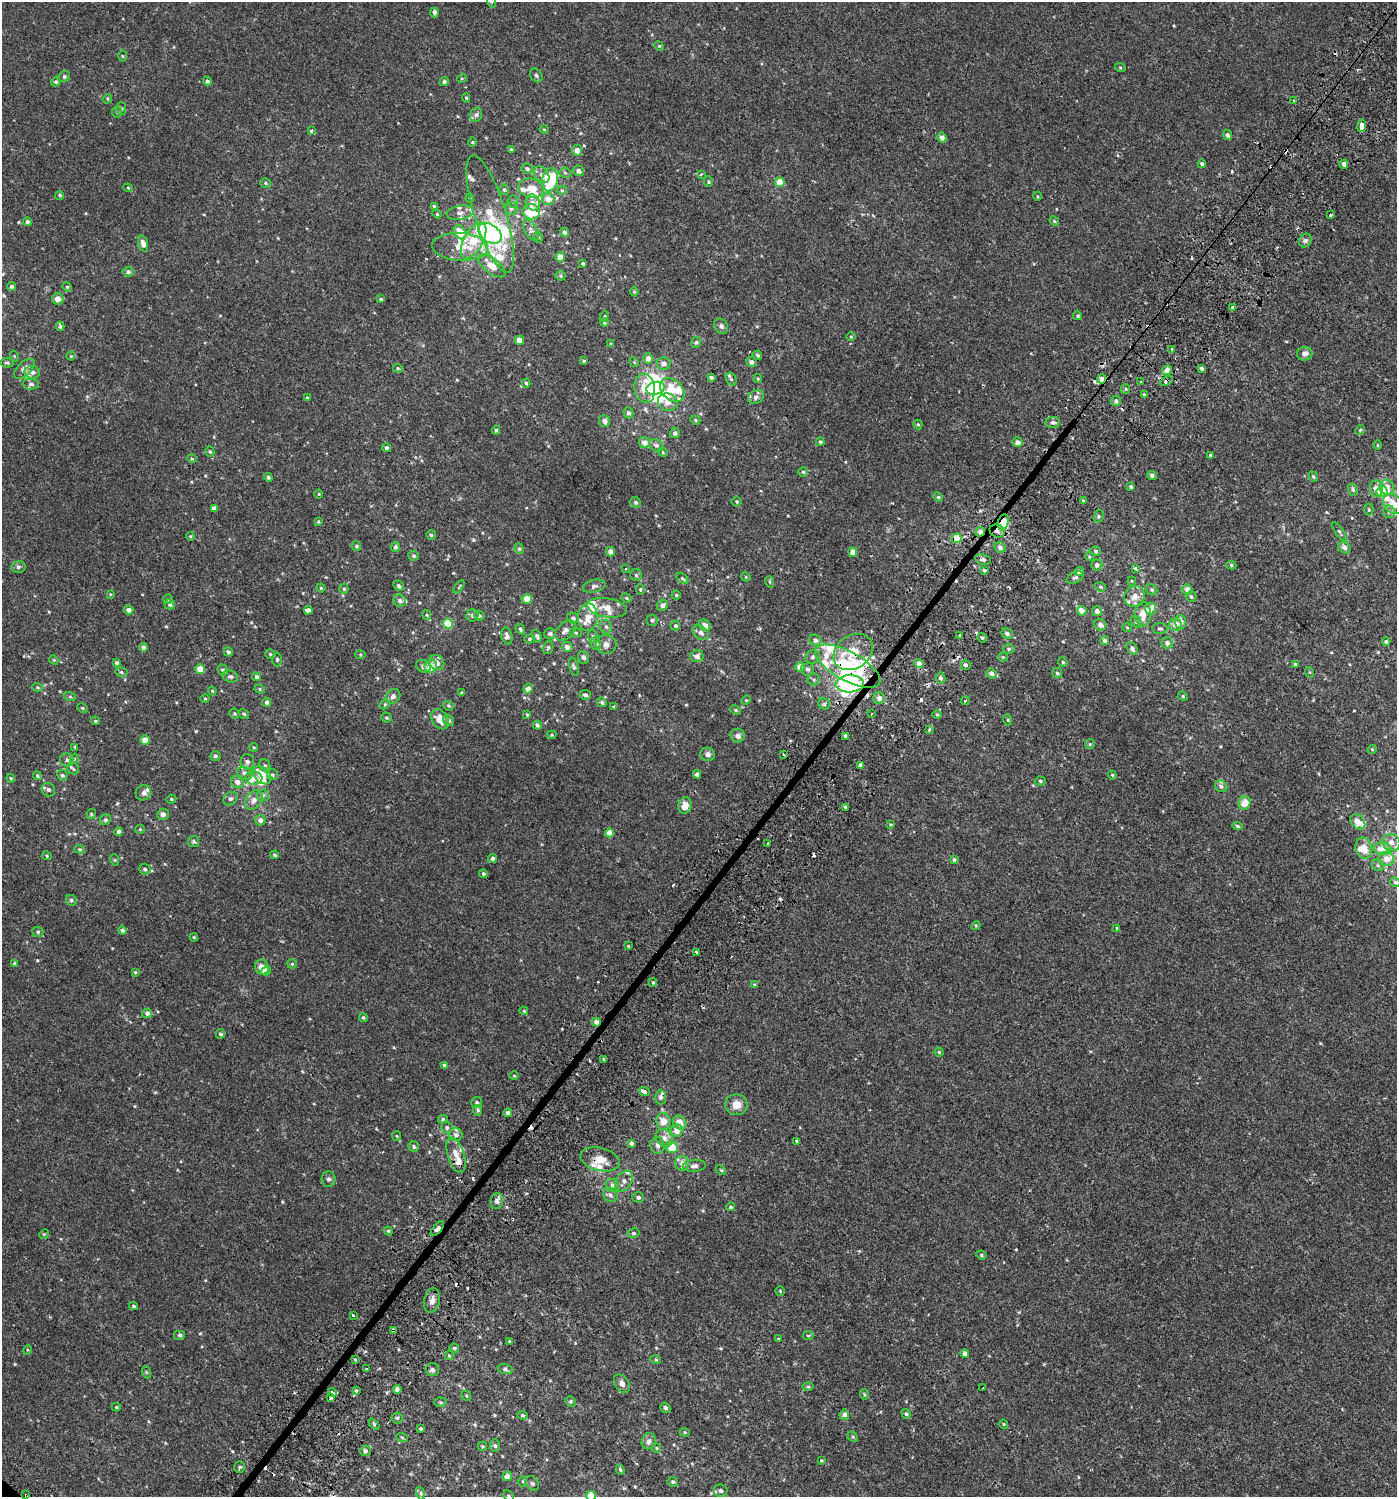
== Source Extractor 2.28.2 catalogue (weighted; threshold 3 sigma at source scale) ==
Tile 10 of 4 x 4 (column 2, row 3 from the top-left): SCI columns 1628-3022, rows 1543-3037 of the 6113 x 6089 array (HDU 1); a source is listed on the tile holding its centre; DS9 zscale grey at full resolution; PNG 1399 x 1499 px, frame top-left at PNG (2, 2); each listed source drawn as its Kron ellipse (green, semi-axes under 4 px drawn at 4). Shown black and unused: <1% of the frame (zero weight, under 2 of 3 exposures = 3% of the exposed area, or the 3 px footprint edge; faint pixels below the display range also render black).
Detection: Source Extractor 2.28.2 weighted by HDU 2 'WHT'; one run over the whole footprint, this tile lists its part. Background 6.49e-04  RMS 0.0026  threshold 0.0117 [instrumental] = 3 sigma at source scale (4.5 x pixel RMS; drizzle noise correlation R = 1.50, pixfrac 1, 0.0396/0.0396 arcsec/px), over >= 5 px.
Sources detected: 628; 8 inside a brighter object's white glare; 30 cosmic-ray / hot-pixel residue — neither listed nor drawn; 52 inside a brighter listed object's ellipse — not listed separately; of the other 538, all 500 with FLUX_AUTO >= 0.22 (the completeness limit of this list) listed and drawn (38 fainter detections not listed), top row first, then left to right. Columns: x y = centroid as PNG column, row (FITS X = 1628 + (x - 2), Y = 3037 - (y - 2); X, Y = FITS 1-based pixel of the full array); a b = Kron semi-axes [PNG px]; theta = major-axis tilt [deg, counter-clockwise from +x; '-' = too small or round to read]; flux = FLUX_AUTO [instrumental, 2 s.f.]
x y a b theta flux
491 2 6 3 -71 0.27
434 12 5 4 - 0.87
659 46 5 4 - 0.27
122 56 5 3 - 0.22
1120 67 5 3 - 0.25
536 75 7 5 -56 0.51
64 77 6 5 - 0.44
462 78 5 3 - 0.24
207 81 4 4 - 0.59
444 81 5 4 - 0.69
56 82 5 4 - 0.55
466 98 5 4 - 0.3
107 99 5 3 - 0.24
1293 101 4 3 - 0.75
121 108 6 5 - 0.41
117 112 5 5 - 0.41
476 115 7 5 73 0.59
1362 126 6 3 82 3.8
544 129 4 4 - 0.26
312 131 4 3 - 0.55
1227 135 5 4 - 0.62
942 137 5 4 - 1.2
472 142 4 4 - 0.27
511 149 4 3 - 0.32
577 150 5 5 - 1.7
1202 164 4 4 - 0.56
1344 164 4 3 - 3.5
527 169 5 5 - 0.56
578 171 5 5 - 1.1
565 173 5 5 - 0.42
701 174 4 3 - 0.29
542 175 9 6 -49 1.1
550 180 12 8 77 16
708 182 5 4 - 0.32
780 182 4 4 - 5.5
266 183 5 4 - 0.4
128 188 4 4 - 0.27
531 188 13 9 -13 3.2
504 190 5 4 - 0.4
562 190 5 4 - 0.28
59 195 4 4 - 0.35
1037 196 4 3 - 0.23
470 198 4 4 - 0.28
548 199 6 6 - 2.3
513 202 6 5 - 0.44
533 202 8 7 - 0.99
434 206 4 3 - 0.33
511 208 6 6 - 0.62
531 212 8 7 - 10
460 213 14 7 9 1.4
437 214 5 4 - 0.26
490 214 61 16 -73 9.9
1331 215 3 3 - 1.4
1054 221 5 4 - 0.29
27 222 4 4 - 0.58
531 230 12 6 -61 1
460 232 7 5 -55 4
565 232 5 4 - 0.63
490 233 13 8 -34 45
538 237 5 3 - 0.25
474 240 20 9 61 7.3
1305 241 7 6 - 0.66
143 244 8 4 -74 1.4
460 247 28 14 -4 6.4
560 257 5 4 - 2.8
583 263 4 3 - 0.44
492 266 16 7 -37 3.6
128 272 5 5 - 0.66
560 276 5 5 - 0.39
11 286 4 4 - 0.56
67 287 5 4 - 0.28
634 292 4 4 - 0.34
58 299 6 6 - 1.8
381 299 4 3 - 0.38
1233 308 4 3 - 2.2
604 316 5 4 - 0.3
1078 316 4 4 - 0.42
604 322 4 4 - 0.45
60 326 4 4 - 0.58
721 326 8 6 -56 0.66
851 337 5 3 - 0.24
520 340 4 4 - 3.3
696 342 6 4 66 0.42
611 344 4 3 - 0.24
1172 349 4 3 - 0.24
1305 354 8 7 - 1.1
757 355 5 4 - 0.41
14 356 5 3 - 0.23
71 356 4 4 - 0.26
648 358 5 5 - 1.6
583 361 4 3 - 0.25
634 362 5 4 - 0.26
751 362 5 5 - 0.8
7 363 6 4 -9 0.43
664 363 7 6 - 1.2
398 368 5 4 - 0.28
1202 368 4 4 - 0.51
24 369 12 6 44 1.6
1167 370 5 4 - 1.8
32 372 8 6 -7 1.2
711 377 4 4 - 0.78
758 378 4 3 - 0.27
731 379 7 5 -59 0.41
1102 379 5 4 - 1.9
1141 381 3 2 - 0.27
1166 381 7 4 33 0.65
526 383 4 3 - 0.38
31 384 8 5 -7 0.62
645 388 15 10 -81 6
655 388 9 6 11 11
1126 389 5 4 - 0.34
672 390 14 10 -44 5.2
1144 394 3 3 - 0.58
756 397 8 6 31 0.89
307 398 3 3 - 0.29
1116 401 5 5 - 0.62
668 402 10 8 -27 2.5
628 413 5 5 - 0.77
695 420 5 4 - 0.33
604 421 6 5 - 1.2
1053 422 7 5 7 0.63
918 424 5 4 - 0.31
496 430 4 3 - 0.46
1360 430 5 4 - 0.27
675 433 5 5 - 0.71
820 442 4 4 - 0.38
1017 442 5 4 - 1.1
644 443 6 5 - 1.8
656 445 8 6 -27 0.81
1377 445 5 3 - 0.22
386 448 4 4 - 0.7
210 452 5 4 - 0.35
663 452 5 4 - 0.29
1210 455 3 3 - 2.6
192 459 5 3 - 0.25
803 472 5 5 - 0.42
1152 475 5 4 - 0.72
1313 476 5 4 - 0.35
268 477 4 4 - 0.48
1131 487 4 4 - 0.59
1387 487 7 7 - 1.8
1376 489 8 6 -81 2.1
1353 490 6 4 -73 0.52
1382 492 6 5 - 7.1
319 494 4 4 - 0.24
938 497 5 4 - 0.33
737 501 5 5 - 0.4
1083 501 4 4 - 0.26
635 502 5 5 - 0.47
1393 504 11 8 -42 3.7
214 508 4 4 - 1.2
1369 510 6 4 -90 0.33
1389 512 6 6 - 0.66
1099 516 6 4 74 0.39
318 522 4 3 - 0.23
1003 522 8 5 69 5.1
997 531 7 6 - 0.96
980 532 5 4 - 1.4
1339 532 11 4 -58 0.52
431 535 5 4 - 0.47
190 536 4 4 - 0.24
957 538 5 4 - 6
356 546 5 4 - 0.44
395 547 5 4 - 0.7
1344 547 6 5 - 0.91
1000 548 6 5 - 0.95
519 549 5 4 - 0.37
1096 551 5 5 - 0.41
610 552 4 4 - 1.2
853 552 4 4 - 2.1
413 556 5 5 - 0.37
1089 556 5 3 - 0.26
983 559 8 5 -10 0.7
1097 565 5 5 - 0.86
1231 565 5 4 - 0.39
18 567 7 5 14 0.58
626 568 3 3 - 0.4
1135 568 3 3 - 1.2
984 570 3 3 - 0.41
1079 572 4 4 - 1
636 575 6 5 - 0.45
746 577 5 4 - 0.23
682 578 7 4 -43 0.41
1075 578 9 5 22 0.68
1132 581 4 4 - 0.25
770 582 6 4 -72 0.33
398 586 5 5 - 0.49
594 586 11 6 14 0.79
459 587 7 3 57 0.24
1100 587 6 4 -20 0.32
321 588 4 4 - 0.25
344 589 5 4 - 0.36
1187 589 5 5 - 1.6
640 590 5 4 - 0.35
1152 590 6 5 - 0.56
110 594 4 3 - 0.27
676 595 4 4 - 0.3
1135 596 11 10 - 2.2
1191 597 5 5 - 0.47
626 598 5 4 - 0.33
168 599 5 5 - 0.37
527 599 5 4 - 4.2
400 601 6 6 - 0.81
170 604 5 4 - 0.67
662 605 6 5 - 0.89
607 608 20 9 -9 2.7
1150 608 6 5 - 1.1
129 610 4 4 - 1.1
308 610 4 4 - 1.3
1082 611 5 5 - 2.1
1097 611 5 5 - 1.2
1143 614 12 8 -89 2.7
427 615 5 4 - 0.27
472 615 6 6 - 0.78
479 616 5 5 - 0.57
588 617 13 10 83 2.7
573 618 6 5 - 0.74
652 620 5 5 - 0.65
1136 622 6 4 -51 0.43
1181 622 7 5 -84 1.7
448 624 5 5 - 6.5
705 625 6 5 - 1.9
1100 625 6 5 - 1.2
1175 625 6 6 - 1.8
675 626 5 5 - 0.47
606 627 7 5 -74 0.64
1127 628 5 3 - 0.23
520 629 6 4 -59 0.46
1160 629 7 5 -8 0.5
565 631 12 8 42 1.4
550 633 6 5 - 0.61
576 633 6 4 -19 0.33
701 633 9 6 -41 0.99
1007 634 6 5 - 0.67
960 635 4 3 - 0.57
507 636 8 5 -75 0.81
537 636 6 4 -68 0.65
593 636 6 5 - 0.49
982 638 5 4 - 0.37
529 639 5 4 - 0.37
815 640 6 5 - 0.95
1105 640 4 4 - 0.73
1386 642 4 4 - 0.55
1167 643 5 5 - 1.1
596 644 6 5 - 0.55
606 644 10 9 - 1.3
143 647 4 4 - 0.81
548 647 7 5 74 0.43
567 647 5 5 - 1.3
1132 648 7 5 -58 0.89
1009 649 6 5 - 0.42
228 652 5 4 - 0.59
853 652 21 16 36 7.1
270 654 5 5 - 0.31
360 655 5 3 - 0.24
697 656 7 6 - 1.3
583 657 6 5 - 0.77
813 657 7 6 - 0.66
1003 657 4 4 - 0.23
277 659 7 5 89 0.4
54 660 5 4 - 0.3
437 662 8 7 - 1.5
1063 662 5 4 - 0.33
117 663 4 3 - 0.58
919 664 5 4 - 1.9
1295 664 3 3 - 0.32
966 665 5 5 - 0.56
423 666 7 6 - 0.97
431 666 7 6 - 3.3
848 666 36 14 -29 19
574 667 9 4 -76 0.48
800 667 4 4 - 2.7
200 669 5 4 - 4.2
808 669 6 6 - 0.67
223 670 5 5 - 0.47
121 672 6 4 -15 0.46
1309 672 5 3 - 0.25
992 673 5 5 - 1
1057 673 5 5 - 0.38
230 676 8 6 -18 0.62
256 677 4 4 - 0.55
940 678 5 5 - 0.76
814 680 6 6 - 0.49
850 684 14 8 2 36
38 687 5 3 - 0.26
260 689 5 4 - 0.34
528 689 5 4 - 1.3
212 691 4 4 - 0.26
462 693 3 3 - 0.28
585 695 6 4 -7 0.57
393 696 8 6 49 1.1
1183 696 5 4 - 0.3
70 697 6 4 -19 0.32
205 698 5 3 - 0.25
879 698 6 5 - 1.2
746 700 5 4 - 0.27
965 701 4 3 - 1.3
267 702 4 4 - 0.85
602 702 5 4 - 0.5
385 704 5 4 - 0.42
824 704 6 5 - 0.52
448 706 6 4 -21 0.33
613 706 3 3 - 0.3
82 708 6 4 -27 0.34
736 710 5 4 - 0.35
235 713 5 5 - 0.35
244 714 5 4 - 0.38
871 714 3 2 - 0.27
527 715 4 3 - 0.3
937 715 5 3 - 0.29
386 718 5 5 - 0.36
440 719 11 7 -56 2.9
449 720 6 5 - 0.62
1008 720 5 3 - 0.26
95 721 4 3 - 0.28
537 725 4 4 - 0.76
929 729 3 3 - 0.93
552 735 5 4 - 0.3
738 736 7 7 - 1
846 736 3 3 - 4
145 740 4 4 - 2.9
1090 744 5 4 - 0.3
75 747 3 3 - 0.26
254 747 4 4 - 0.23
1372 749 4 4 - 0.25
708 754 7 7 - 0.87
784 754 3 3 - 0.77
215 756 5 5 - 0.58
74 759 5 3 - 0.23
67 760 6 6 - 0.67
247 762 7 7 - 0.99
265 765 6 5 - 0.47
861 765 4 4 - 1.5
73 769 6 5 - 0.45
244 773 7 6 - 0.95
697 774 4 3 - 0.69
62 775 5 5 - 0.5
262 775 11 7 -43 4.2
272 775 5 5 - 0.47
1112 775 5 4 - 0.29
37 776 4 4 - 0.32
11 778 4 3 - 0.27
254 778 8 6 -3 1.7
1040 781 5 4 - 0.4
237 782 6 6 - 1.3
1221 786 6 5 - 0.78
48 790 7 6 - 0.71
143 793 8 7 - 1.1
263 795 6 6 - 0.53
171 799 5 4 - 0.3
230 799 8 6 40 0.69
254 800 10 7 55 1.4
1245 803 7 6 - 3.1
685 806 8 7 - 2.1
845 807 4 4 - 0.35
91 814 5 4 - 0.32
163 814 6 5 - 0.96
105 820 6 5 - 0.44
260 820 5 5 - 1.1
1358 822 8 6 -46 2.4
890 824 3 3 - 0.24
1237 826 5 4 - 0.43
140 829 5 4 - 0.24
119 832 4 4 - 0.93
609 833 4 4 - 2.6
194 841 5 5 - 0.49
1391 842 9 8 - 1.7
768 844 3 3 - 0.85
1364 848 11 8 -76 3.2
80 849 5 4 - 0.34
1382 849 9 6 -3 3.1
275 855 4 4 - 0.48
47 856 5 4 - 0.31
492 858 4 4 - 0.65
1386 859 7 7 - 2.4
115 860 6 3 -71 0.23
954 860 4 3 - 0.43
1378 865 6 5 - 0.45
145 869 6 5 - 0.51
483 874 4 4 - 0.42
1395 882 5 4 - 0.51
71 900 6 5 - 0.54
976 926 4 4 - 0.27
1117 928 4 3 - 0.26
122 930 4 4 - 0.67
38 932 5 5 - 0.43
194 937 4 4 - 0.25
628 946 3 3 - 0.22
696 952 3 2 - 0.34
14 963 4 4 - 0.35
292 964 5 4 - 0.28
262 967 7 6 - 1.8
266 971 5 4 - 2.9
135 972 4 3 - 0.27
653 982 4 4 - 0.34
754 985 4 3 - 0.32
524 1011 4 3 - 0.32
147 1013 5 4 - 0.77
363 1017 4 4 - 0.41
596 1022 4 4 - 1.3
220 1034 5 4 - 0.5
939 1052 4 4 - 0.3
604 1059 3 3 - 2.1
444 1065 4 3 - 0.49
514 1076 5 3 - 0.24
644 1092 5 3 - 1.4
661 1097 7 5 -85 0.7
477 1103 5 5 - 0.53
736 1105 11 10 - 2.4
478 1110 5 4 - 0.44
508 1113 4 4 - 0.97
443 1119 5 4 - 0.42
663 1121 8 7 - 2.6
680 1123 7 6 - 2.5
447 1128 6 5 - 0.62
677 1130 6 6 - 1.7
456 1135 6 6 - 1.1
397 1136 5 4 - 0.24
664 1138 9 7 -49 1.5
797 1141 4 3 - 1.1
631 1143 3 3 - 1.3
658 1145 8 7 - 1
414 1147 6 5 - 0.49
672 1147 6 5 - 4.4
456 1155 18 8 -72 2.5
600 1159 20 11 -14 3.3
682 1164 7 7 - 1.3
694 1166 11 6 4 1.1
721 1170 5 4 - 0.29
329 1179 7 7 - 0.7
624 1181 11 7 58 1.4
612 1185 7 6 - 0.73
610 1195 8 6 -35 0.81
638 1197 5 5 - 0.66
497 1201 8 6 82 1
731 1207 4 4 - 0.42
437 1228 9 4 50 1.2
388 1231 4 4 - 0.29
634 1233 6 4 12 0.43
44 1234 5 4 - 0.31
981 1255 5 4 - 0.33
780 1291 4 4 - 0.28
432 1300 12 7 77 1.5
133 1306 4 4 - 0.42
353 1315 4 3 - 1.3
393 1330 4 3 - 1.9
180 1335 6 5 - 0.42
808 1335 5 3 - 0.25
778 1339 4 3 - 0.24
509 1341 3 2 - 0.26
454 1348 5 4 - 0.48
27 1350 5 3 - 0.22
965 1354 4 4 - 1
449 1356 4 4 - 0.27
355 1360 3 2 - 0.22
656 1360 5 3 - 0.24
367 1369 3 2 - 0.23
505 1369 7 5 -12 0.48
432 1370 6 6 - 0.7
146 1372 6 4 -72 0.29
622 1384 10 7 -57 1.1
808 1387 6 4 1 0.35
983 1388 3 2 - 0.4
397 1389 4 4 - 0.76
356 1391 3 3 - 0.56
332 1393 5 3 - 0.68
864 1394 5 3 - 0.28
466 1396 5 4 - 0.3
331 1397 3 3 - 3.9
571 1401 5 4 - 0.4
441 1402 6 4 -4 0.38
116 1407 4 3 - 0.28
665 1408 5 4 - 0.6
906 1414 5 4 - 0.49
523 1415 5 4 - 0.31
844 1415 5 5 - 0.98
397 1418 5 5 - 0.38
374 1424 6 4 -46 0.37
1004 1424 4 4 - 0.27
421 1429 3 3 - 0.42
685 1432 5 4 - 0.29
402 1437 6 4 -20 0.31
853 1437 5 4 - 0.35
649 1441 8 6 67 1
483 1446 5 4 - 0.26
495 1446 6 5 - 0.51
657 1448 5 4 - 0.25
365 1451 6 5 - 0.57
821 1460 4 3 - 0.25
240 1467 5 5 - 0.4
620 1470 5 4 - 0.4
507 1476 5 4 - 1.6
523 1481 5 3 - 0.23
673 1482 5 4 - 0.46
532 1483 8 6 -55 0.6
721 1491 7 6 - 0.61
420 1493 6 4 -70 0.38
26 1495 3 3 - 1
509 1496 6 5 - 0.36
591 1496 5 5 - 4.1
Overlapping masked pixels (flux is a lower limit): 15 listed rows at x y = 1362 126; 1102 379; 1166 381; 1003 522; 997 531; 980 532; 957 538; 853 652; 848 666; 850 684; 596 1022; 437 1228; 393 1330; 332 1393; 26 1495
Isophote crosses this tile's border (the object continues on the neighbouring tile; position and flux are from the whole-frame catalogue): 5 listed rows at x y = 491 2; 1393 504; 1395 882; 509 1496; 591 1496